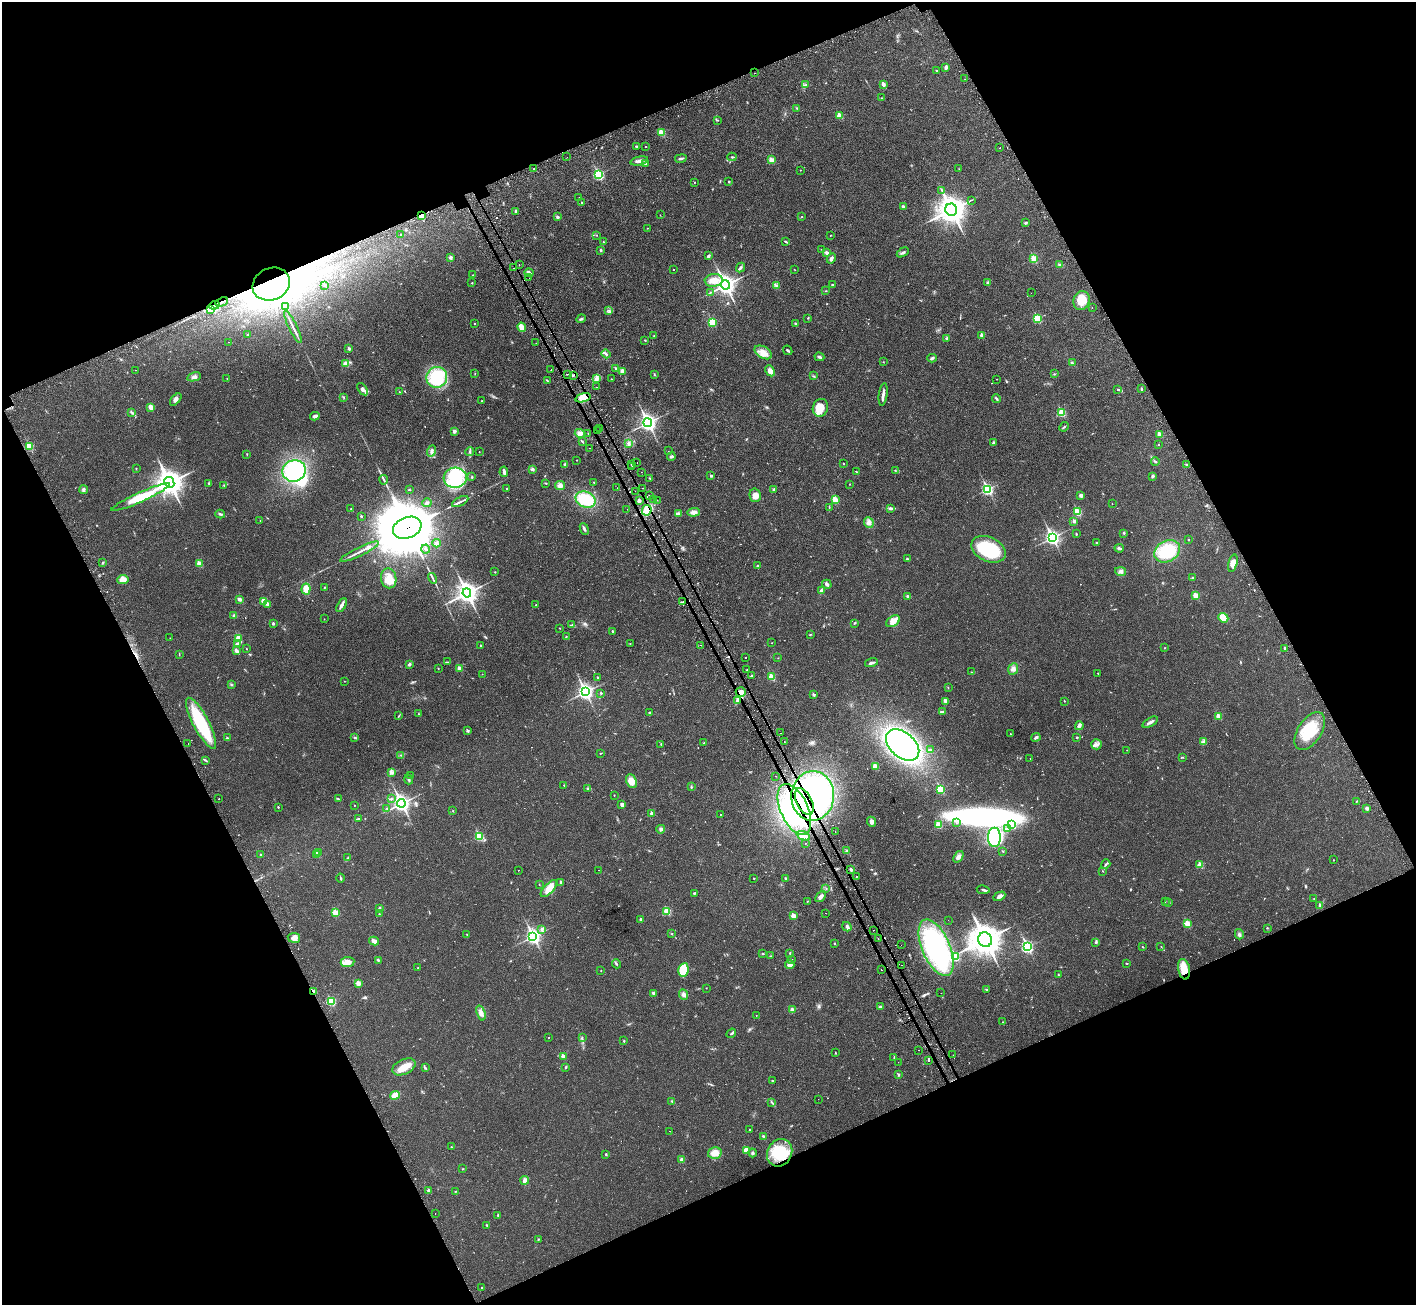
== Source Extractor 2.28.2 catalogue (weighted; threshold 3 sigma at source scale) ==
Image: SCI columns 94-5749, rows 211-5421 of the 5813 x 5816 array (HDU 1 of 3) = the unmasked area's bounding box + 8 px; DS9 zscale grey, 4 x 4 block average (1 PNG px = mean of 4 x 4 image px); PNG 1418 x 1307 px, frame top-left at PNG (2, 2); each listed source drawn as its Kron ellipse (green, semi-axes under 4 px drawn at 4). Shown black and unused: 44% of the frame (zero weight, under 2 of 3 exposures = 4% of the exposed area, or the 3 px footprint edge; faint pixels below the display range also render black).
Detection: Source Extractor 2.28.2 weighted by HDU 2 'WHT'. Background 0.0274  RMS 0.0043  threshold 0.0194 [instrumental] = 3 sigma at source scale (4.5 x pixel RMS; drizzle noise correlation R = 1.50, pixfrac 1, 0.05/0.05 arcsec/px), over >= 5 px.
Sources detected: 657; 3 too faint to see at this stretch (4 x 4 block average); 8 inside a brighter object's white glare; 20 cosmic-ray / hot-pixel residue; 2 long thin detections or spike segments (spike, bleed or trail) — neither listed nor drawn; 5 coinciding with a brighter row at this scale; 15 inside a brighter listed object's ellipse — not listed separately; of the other 604, all 500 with FLUX_AUTO >= 0.761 (the completeness limit of this list) listed and drawn (104 fainter detections not listed), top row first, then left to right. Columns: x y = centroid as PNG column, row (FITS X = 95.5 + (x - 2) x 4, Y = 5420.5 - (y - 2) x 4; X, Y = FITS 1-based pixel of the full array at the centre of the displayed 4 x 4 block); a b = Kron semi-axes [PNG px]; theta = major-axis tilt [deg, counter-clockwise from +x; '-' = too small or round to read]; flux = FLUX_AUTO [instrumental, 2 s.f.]
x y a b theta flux
946 67 4 3 - 5.2
936 70 2 2 - 1.5
755 73 2 2 - 0.88
965 79 2 2 - 0.83
883 84 2 2 - 21
806 85 2 2 - 1.8
882 98 2 2 - 1.3
796 108 2 2 - 1.5
840 116 2 2 - 45
718 120 2 2 - 1.1
661 133 2 2 - 96
636 146 3 2 - 2
645 146 2 2 - 1.4
1000 148 2 2 - 2.2
567 157 2 2 - 2.9
732 157 4 2 - 2.5
681 158 6 2 10 4.3
772 160 2 2 - 29
639 161 9 3 12 10
646 163 4 2 - 2.4
534 169 2 2 - 1.8
959 169 2 2 - 0.81
800 170 2 2 - 1.3
598 174 3 2 - 310
694 182 2 2 - 0.86
729 182 2 2 - 4.5
942 190 3 2 - 2.1
579 197 2 2 - 0.8
971 200 3 2 - 1.1
582 203 2 2 - 1.7
903 206 4 2 - 3.2
951 210 6 5 - 2800
516 211 3 3 - 3.5
660 215 2 2 - 0.86
421 216 2 2 - 46
558 217 3 3 - 3.1
802 217 2 2 - 1.2
1026 223 4 3 - 2.9
647 228 2 2 - 1.2
401 235 2 2 - 1.5
597 235 2 2 - 0.95
830 235 2 2 - 1.1
603 242 2 2 - 1.3
786 242 4 2 - 2.2
822 249 3 2 - 1.3
601 250 2 2 - 7.1
903 252 6 2 30 5
827 253 3 3 - 5.7
708 256 3 3 - 3.6
450 257 2 2 - 19
831 258 5 3 - 7.4
1034 259 2 2 - 81
519 265 2 2 - 0.82
1060 265 4 3 - 3.9
513 268 2 2 - 2.8
740 268 5 3 - 4.1
673 270 2 2 - 1.3
795 270 2 2 - 0.86
529 273 4 4 - 7.5
473 275 3 2 - 0.99
529 278 2 2 - 1.4
714 280 9 6 4 26
988 282 3 3 - 3.4
472 283 2 2 - 1.2
271 284 19 16 25 1900
325 285 2 2 - 1.3
725 285 4 4 - 1200
832 285 2 2 - 3.6
776 286 3 2 - 3.3
826 291 2 2 - 1.4
710 292 2 2 - 0.97
1031 293 2 2 - 1.6
1081 301 9 8 - 44
222 302 6 2 23 5.3
214 305 5 2 - 4.4
285 307 4 2 - 4
1092 307 2 2 - 0.77
211 310 3 2 - 2.8
609 310 2 2 - 1.5
808 318 2 2 - 1.5
581 319 5 2 - 2.8
1037 319 2 2 - 140
712 322 3 2 - 84
474 324 2 2 - 2
796 324 3 2 - 3.3
293 327 18 2 -64 9.8
522 327 5 3 - 31
247 335 2 2 - 2.7
982 335 2 2 - 24
654 336 2 2 - 0.86
947 339 3 2 - 2.8
645 340 3 2 - 1.7
229 342 2 2 - 1.2
536 343 2 2 - 1.3
349 348 2 2 - 13
788 350 5 2 - 4.3
763 352 9 5 -30 20
606 354 4 2 - 4.9
819 357 5 3 - 4.3
932 358 5 3 - 4.3
883 362 2 2 - 0.79
346 363 4 3 - 14
1072 363 4 3 - 3.6
616 368 3 2 - 3.5
136 370 2 2 - 1.2
551 370 2 2 - 2.8
622 371 3 2 - 16
770 371 6 4 -63 15
475 374 2 2 - 0.82
568 374 2 2 - 0.85
1054 374 2 2 - 1
573 375 2 2 - 2.5
654 375 3 2 - 1.4
813 376 3 2 - 1.8
194 377 7 3 13 6.8
437 377 10 10 - 110
227 378 2 2 - 1
597 379 2 2 - 3.4
611 379 2 2 - 1.2
997 379 2 2 - 0.82
548 381 3 2 - 1.3
597 387 2 2 - 3.3
362 389 7 4 -54 8.6
1141 389 3 2 - 2.3
1118 390 4 2 - 3
399 392 2 2 - 1.1
883 395 11 2 83 10
344 397 2 2 - 1.7
583 398 8 4 15 30
176 399 7 4 48 8.4
996 399 4 2 - 3.6
481 401 2 2 - 0.98
151 407 2 2 - 47
820 408 9 7 70 32
132 412 3 2 - 2
1062 413 2 2 - 110
315 416 5 2 - 8.3
648 423 4 3 - 850
1064 427 5 2 - 2.5
599 428 2 2 - 1.4
454 431 4 3 - 5.2
598 431 2 2 - 2.6
580 433 5 4 - 12
588 433 2 2 - 1.8
1159 434 2 2 - 41
582 441 3 2 - 2
994 442 4 3 - 3
629 443 3 3 - 4.6
1158 444 2 2 - 1.1
29 446 2 2 - 120
589 448 2 2 - 1.3
432 451 5 3 - 6.4
668 451 2 2 - 1.4
470 452 4 2 - 3.1
479 452 2 2 - 1.1
247 454 2 2 - 1.2
671 456 4 3 - 4.1
576 460 2 2 - 0.93
1155 461 4 2 - 2.7
637 462 2 2 - 1.4
564 464 3 2 - 1.4
844 464 2 2 - 2.8
631 465 2 2 - 3.4
1186 465 2 2 - 1.9
632 467 2 2 - 6.7
136 469 2 2 - 0.91
532 469 2 2 - 17
895 470 2 2 - 1.2
294 471 12 10 20 220
504 472 5 2 - 10
641 472 2 2 - 2.1
857 472 3 2 - 1.2
711 476 2 2 - 7.6
1152 476 3 3 - 3.7
472 477 3 2 - 1.9
455 478 11 10 - 110
650 478 3 2 - 1.6
384 480 4 2 - 3.8
169 482 6 5 - 2400
594 482 2 2 - 0.77
546 483 2 2 - 1.1
209 484 2 2 - 1.2
850 484 2 2 - 0.84
224 486 2 2 - 0.84
560 486 5 4 - 10
507 488 2 2 - 2.4
617 488 2 2 - 1.4
643 488 2 2 - 1.4
987 489 3 2 - 350
84 490 4 3 - 5.4
409 490 3 2 - 1.8
773 490 3 2 - 3.9
635 491 2 2 - 0.79
755 495 7 5 -76 16
1081 495 4 3 - 5.6
649 496 2 2 - 1.1
141 497 32 4 24 90
585 499 10 7 -25 88
654 500 2 2 - 0.81
657 500 2 2 - 0.99
835 500 2 2 - 69
639 501 3 2 - 7.1
460 502 9 2 28 6.4
427 503 4 3 - 4.2
1112 504 2 2 - 1.4
351 508 2 2 - 2.1
829 508 4 2 - 1.8
890 508 3 3 - 3.5
627 509 2 2 - 0.92
647 510 5 4 - 37
694 512 6 4 2 12
1077 512 2 2 - 120
679 513 4 3 - 4.9
220 514 5 2 - 4.3
361 516 2 2 - 5.6
260 521 2 2 - 0.99
1074 521 2 2 - 18
869 522 5 4 - 9.4
407 528 15 10 21 24000
584 529 6 2 -67 4.1
1124 533 2 2 - 1.2
1076 534 2 2 - 1.8
1052 537 4 3 - 610
1189 539 2 2 - 0.98
1097 542 3 2 - 1.3
436 543 4 4 - 6.5
1119 548 4 3 - 5.1
426 549 4 2 - 4.4
988 549 18 12 -26 140
1167 551 14 10 28 120
359 552 21 2 26 13
907 559 2 2 - 5.2
103 563 3 2 - 2
1233 563 9 4 77 14
199 564 2 2 - 54
757 566 2 2 - 2.7
1120 571 5 4 - 7.2
495 572 2 2 - 1.1
1193 577 4 2 - 2.5
389 578 10 7 -80 37
433 578 5 2 - 3.6
123 579 5 4 - 19
827 584 5 3 - 5.7
324 587 2 2 - 2.1
306 589 5 4 - 24
821 591 3 3 - 6.9
467 593 4 4 - 1500
1195 595 2 2 - 56
908 596 3 2 - 3
239 599 3 2 - 8.3
264 601 2 2 - 48
683 602 2 2 - 4.4
268 604 2 2 - 13
342 605 7 3 60 8.9
536 605 2 2 - 1.5
234 615 3 2 - 2.7
1223 618 5 4 - 32
324 619 2 2 - 1
893 621 7 5 34 27
273 623 4 2 - 2.3
854 623 2 2 - 1.5
572 624 2 2 - 1.3
560 628 2 2 - 1.7
612 631 2 2 - 4.7
810 635 2 2 - 1.6
566 636 2 2 - 1.3
170 638 2 2 - 1.1
238 638 2 2 - 67
772 643 2 2 - 0.89
238 644 3 3 - 3.7
630 644 2 2 - 1.1
481 645 2 2 - 3.3
701 645 2 2 - 1.1
1164 648 2 2 - 1.2
1285 648 2 2 - 9.2
246 649 2 2 - 1.8
236 651 3 2 - 15
179 654 4 2 - 1.4
745 657 2 2 - 1.3
778 658 2 2 - 1.1
448 662 3 2 - 1.1
871 663 7 2 17 5.9
409 664 2 2 - 5.7
438 668 2 2 - 1.1
459 669 2 2 - 29
1013 669 6 5 - 8.6
747 670 2 2 - 1.6
971 672 2 2 - 0.81
1098 673 3 2 - 1.2
482 674 2 2 - 0.88
751 676 3 2 - 2.1
772 677 2 2 - 80
598 678 2 2 - 6.6
344 681 2 2 - 0.79
231 685 3 2 - 2.5
948 688 2 2 - 0.78
585 692 4 3 - 740
741 692 5 4 - 13
601 693 2 2 - 4.3
814 695 2 2 - 13
738 701 4 3 - 12
1064 701 3 2 - 1.1
945 702 2 2 - 3.1
650 712 3 2 - 2.6
943 712 3 2 - 2.5
418 714 2 2 - 1.3
399 716 4 2 - 1.8
1218 716 2 2 - 44
1150 722 8 2 29 9.4
201 723 28 8 -62 170
1079 726 4 2 - 11
468 731 2 2 - 12
1310 731 21 11 57 91
781 733 2 2 - 1.4
1010 734 2 2 - 1.8
1036 737 4 2 - 4.8
1077 737 2 2 - 4.9
227 738 2 2 - 4.2
355 738 3 2 - 2.7
784 741 2 2 - 3
1203 742 2 2 - 2.6
188 743 2 2 - 2.2
704 743 2 2 - 2
661 744 3 2 - 1.8
1096 744 5 5 - 8.5
903 745 19 12 -40 880
930 750 4 2 - 2.5
1127 750 2 2 - 0.76
600 753 2 2 - 1.1
401 755 3 2 - 2
1183 757 2 2 - 0.97
1030 758 2 2 - 1.5
205 760 4 2 - 3
875 766 2 2 - 51
391 772 4 3 - 5.3
410 775 2 2 - 0.98
776 776 2 2 - 1.9
409 780 5 2 - 3.9
632 781 7 5 -64 26
564 785 2 2 - 1
691 787 3 2 - 2.3
587 789 3 2 - 2.6
940 789 2 2 - 130
614 795 2 2 - 1.4
813 796 25 21 86 600
219 799 2 2 - 0.86
338 799 3 2 - 2.1
391 799 4 2 - 3.1
1357 801 2 2 - 1.1
804 802 14 8 -64 780
401 803 4 3 - 840
354 805 2 2 - 2.3
622 805 4 3 - 7.2
278 807 2 2 - 2
387 808 3 2 - 2.1
1367 808 4 3 - 5.8
794 809 27 14 -66 190
453 811 2 2 - 1
652 813 2 2 - 21
721 814 2 2 - 2.7
358 819 4 2 - 4.6
871 822 5 4 - 8.7
957 823 2 2 - 1.5
938 825 2 2 - 77
1012 825 4 3 - 6.1
1007 828 2 2 - 2
661 829 4 3 - 5.2
835 832 2 2 - 1.2
479 836 2 2 - 160
803 836 7 4 -22 13
994 837 10 6 -90 300
805 843 2 2 - 1.3
846 851 4 2 - 2.4
1003 851 2 2 - 1.9
318 853 2 2 - 12
261 855 2 2 - 1.4
317 855 2 2 - 20
958 857 6 4 54 12
348 858 3 2 - 1.3
1333 860 2 2 - 1.1
1106 864 5 2 - 3.4
1200 865 2 2 - 56
518 870 2 2 - 2
598 870 2 2 - 1.3
851 870 2 2 - 8.6
1103 871 2 2 - 1.2
856 876 2 2 - 1.2
340 878 4 2 - 2.4
785 878 2 2 - 2.4
754 879 2 2 - 0.81
561 882 3 2 - 4.5
539 884 2 2 - 0.88
549 888 11 5 47 23
826 888 2 2 - 1.3
983 890 6 2 -10 4
694 893 3 2 - 2.6
821 896 6 3 48 9.7
999 896 6 4 28 9.6
1314 899 2 2 - 1.2
807 901 2 2 - 1
1165 902 2 2 - 0.78
1169 902 2 2 - 2.1
1320 905 2 2 - 11
379 908 4 2 - 3.8
667 911 2 2 - 100
335 913 2 2 - 75
825 913 2 2 - 1.1
379 914 2 2 - 0.87
793 916 2 2 - 35
641 920 2 2 - 12
948 920 2 2 - 0.79
1187 924 2 2 - 72
847 927 5 4 - 5.9
1267 928 2 2 - 1.4
542 929 3 2 - 11
874 930 2 2 - 2.4
467 934 2 2 - 1.3
672 934 2 2 - 1.6
1239 934 5 3 - 4.3
533 936 4 3 - 690
294 938 6 5 - 13
878 939 2 2 - 1.6
985 940 7 7 - 3300
374 941 5 3 - 11
1096 942 3 2 - 2.9
834 943 2 2 - 1.5
901 945 2 2 - 1.6
1027 947 3 2 - 410
1143 947 2 2 - 1.6
1161 947 2 2 - 0.86
936 948 30 14 -67 370
790 953 2 2 - 2
763 954 3 2 - 2
771 956 2 2 - 1.1
955 957 2 2 - 99
791 959 3 2 - 1.4
378 960 3 2 - 2.6
347 962 7 5 6 18
1127 963 3 2 - 1.5
616 964 5 2 - 3.1
790 964 4 3 - 12
902 965 2 2 - 1.5
418 968 2 2 - 2.9
1184 969 10 5 -79 43
601 970 2 2 - 1
683 970 7 5 80 61
881 970 2 2 - 1.5
1058 974 2 2 - 1.3
358 983 2 2 - 37
706 988 2 2 - 0.8
986 990 3 2 - 2
314 992 3 2 - 16
653 993 2 2 - 4.7
941 993 2 2 - 4.2
683 995 5 4 - 7.1
331 1001 2 2 - 180
880 1007 4 3 - 4.2
792 1010 4 3 - 6.9
481 1013 8 3 -72 11
756 1015 2 2 - 0.8
1003 1022 2 2 - 0.93
731 1033 5 2 - 3.5
582 1037 2 2 - 1.8
549 1038 2 2 - 1.6
624 1041 2 2 - 3.2
919 1050 2 2 - 1.3
835 1053 3 2 - 1.3
953 1055 2 2 - 1.1
563 1056 2 2 - 28
894 1058 3 2 - 2.3
928 1060 2 2 - 5.3
898 1062 2 2 - 0.87
404 1067 12 7 24 32
566 1067 3 2 - 2
425 1068 3 2 - 2.4
898 1074 3 2 - 2.2
772 1080 2 2 - 1.3
395 1095 5 3 - 25
818 1099 2 2 - 1.6
672 1101 3 2 - 1.9
772 1102 4 2 - 2.2
749 1130 2 2 - 2.3
670 1131 2 2 - 1
763 1136 3 2 - 1.9
451 1147 2 2 - 1
746 1150 2 2 - 57
715 1153 7 5 15 23
753 1153 4 2 - 3.9
780 1153 14 12 60 93
606 1154 3 2 - 1.5
681 1160 3 2 - 7.1
463 1169 2 2 - 1.4
525 1180 4 3 - 12
429 1190 2 2 - 14
456 1191 2 2 - 1.4
435 1213 2 2 - 1.9
498 1215 2 2 - 6.5
487 1225 2 2 - 2.2
538 1239 2 2 - 1.4
482 1287 2 2 - 1.9
Overlapping masked pixels (flux is a lower limit): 15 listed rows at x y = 421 216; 271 284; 222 302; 214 305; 573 375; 583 398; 647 510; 407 528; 741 692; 738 701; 813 796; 804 802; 794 809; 1184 969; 314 992
Diffuse or blended objects may show on this block-average render without a row.